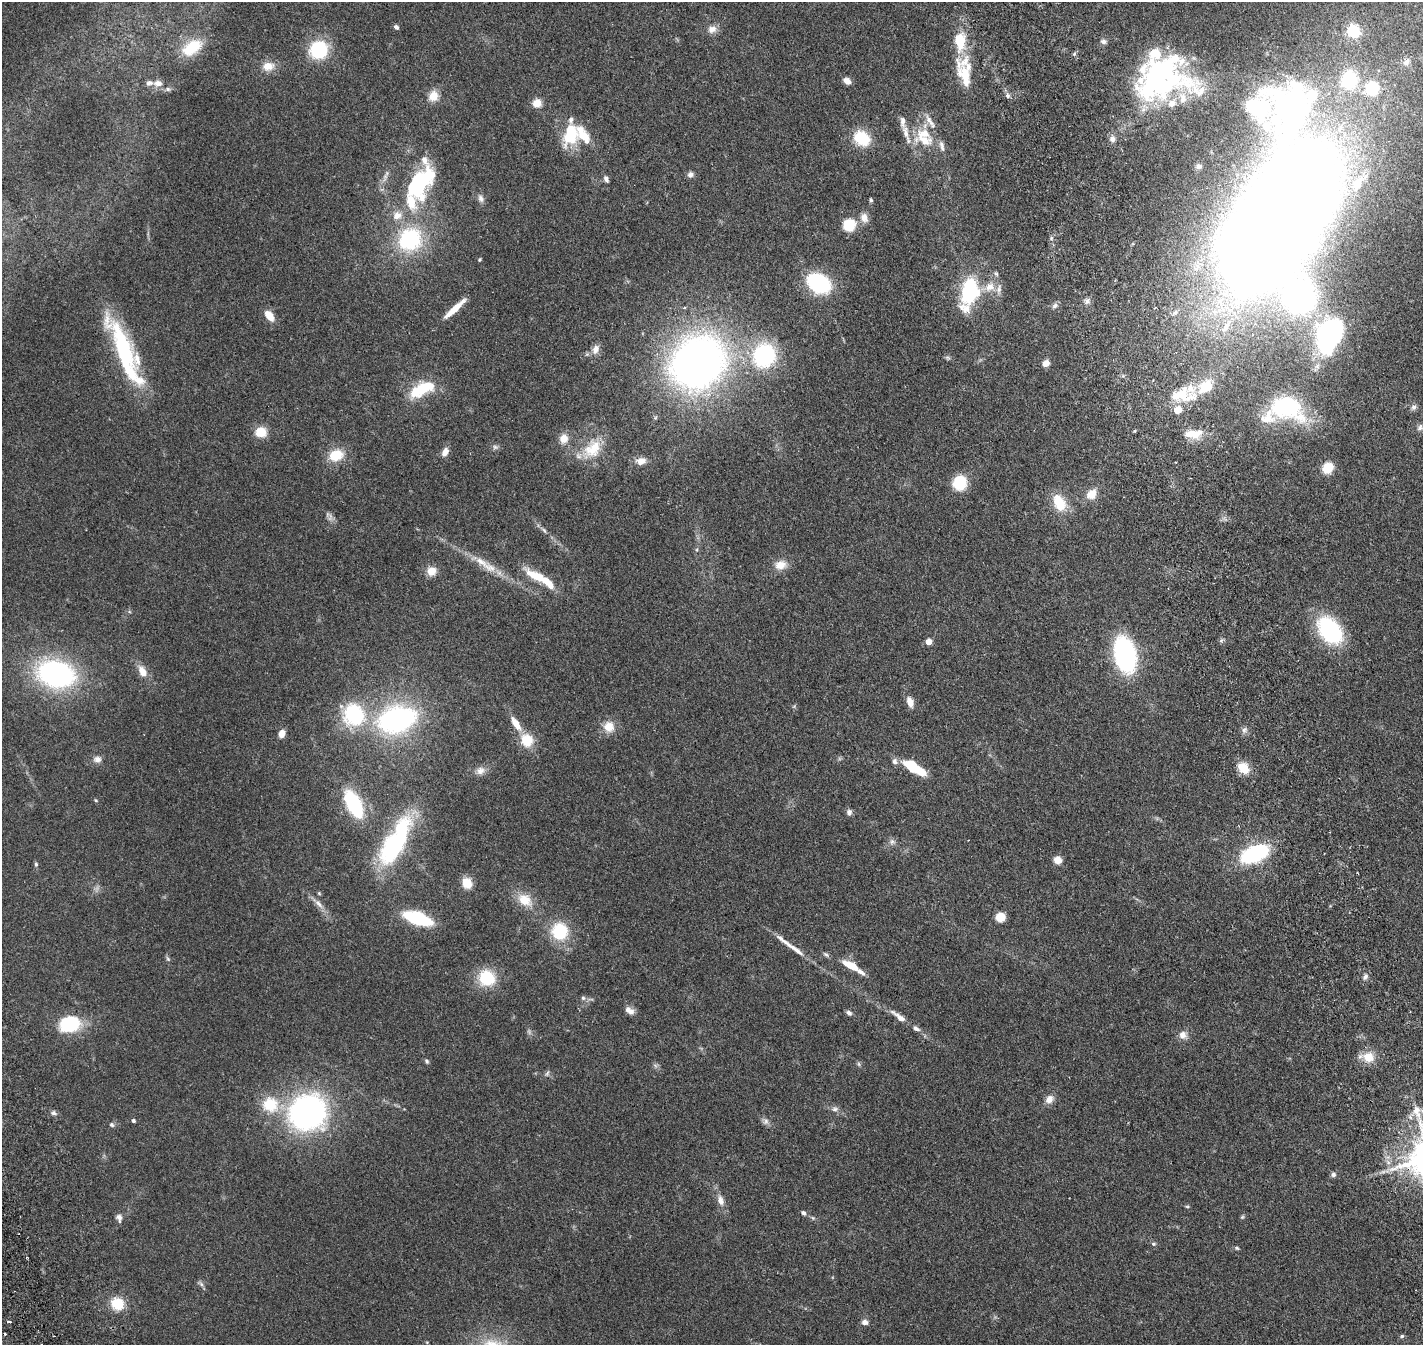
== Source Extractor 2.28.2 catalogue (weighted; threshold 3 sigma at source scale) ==
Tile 10 of 4 x 4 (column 2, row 3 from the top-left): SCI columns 1685-3105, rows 1814-3156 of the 6205 x 6198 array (HDU 1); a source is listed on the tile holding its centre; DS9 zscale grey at full resolution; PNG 1425 x 1347 px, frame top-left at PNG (2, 2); no overlay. Shown black and unused: <1% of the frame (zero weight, under 2 of 4 exposures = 12% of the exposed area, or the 3 px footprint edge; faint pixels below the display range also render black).
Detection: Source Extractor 2.28.2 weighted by HDU 2 'WHT'; one run over the whole footprint, this tile lists its part. Background 0.133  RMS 0.0063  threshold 0.0285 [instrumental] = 3 sigma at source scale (4.5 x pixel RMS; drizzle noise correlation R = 1.50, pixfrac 1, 0.05/0.05 arcsec/px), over >= 5 px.
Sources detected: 192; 2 too faint to see at this stretch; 8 inside a brighter object's white glare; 2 cosmic-ray / hot-pixel residue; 1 long thin detection or spike segment (spike, bleed or trail) — not listed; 36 inside a brighter listed object's ellipse — not listed separately; the other 143 listed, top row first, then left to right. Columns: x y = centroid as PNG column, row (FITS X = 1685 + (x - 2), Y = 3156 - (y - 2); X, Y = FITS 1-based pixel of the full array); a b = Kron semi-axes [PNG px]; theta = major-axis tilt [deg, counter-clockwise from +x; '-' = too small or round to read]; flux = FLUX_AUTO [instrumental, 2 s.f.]
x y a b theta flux
396 27 5 4 - 1.4
712 29 12 10 14 3.5
1353 31 6 6 - 81
960 41 25 14 -89 15
192 48 25 14 34 16
318 50 19 18 - 27
1074 54 6 4 45 0.8
1406 62 12 9 51 3.4
268 66 16 12 7 5.8
1158 75 86 42 -1 99
965 76 32 15 -75 13
1349 80 15 12 90 35
847 81 8 6 -31 2.9
158 83 13 8 -4 3.5
1372 88 12 11 - 26
433 96 12 11 - 6.1
1008 96 8 6 -88 1.3
537 103 9 9 - 5.1
1291 107 75 52 69 160
902 122 14 6 -87 2.4
924 133 27 17 12 13
571 135 28 18 71 20
862 138 15 12 -34 20
1112 139 9 7 -70 2
942 146 16 6 -77 2.4
1199 166 6 6 - 1.2
690 175 8 7 - 1.9
606 179 9 6 -64 1.5
420 184 47 25 56 54
481 198 11 7 -72 2.1
871 200 4 4 - 0.9
864 218 12 9 -71 3.7
1278 219 139 61 59 1600
849 225 11 10 - 15
1051 238 6 4 72 0.79
410 239 21 19 40 47
479 260 4 4 - 0.62
819 283 18 13 -30 53
989 287 16 13 40 6.9
970 291 19 13 79 50
1087 301 7 6 - 1.5
1055 306 9 6 35 1.6
455 309 30 6 42 8.1
269 316 12 8 -56 6.2
1329 335 44 29 72 83
123 348 77 19 -65 57
596 349 13 9 67 3.4
764 355 22 20 69 50
948 358 8 3 -19 0.83
698 362 46 39 42 310
1046 363 7 6 - 3
422 389 32 13 25 20
1179 395 40 16 -6 17
1286 407 35 22 -21 59
1414 407 7 7 - 1.4
1420 427 10 7 64 1.6
261 432 12 10 1 8.8
1193 434 23 10 3 8.1
564 438 12 10 81 4.9
495 447 8 6 -2 1.3
592 449 30 20 50 16
445 452 11 7 63 3.2
336 455 16 12 20 12
641 461 13 9 8 3.9
1328 468 10 9 - 11
960 483 12 11 - 19
1092 494 14 11 50 6.1
1059 502 20 13 -64 13
544 530 8 4 -54 1
780 565 15 12 12 5.8
490 568 23 10 -23 7.3
431 571 9 8 - 6.4
535 576 30 10 -30 12
1330 630 27 17 -53 53
928 642 5 4 - 6.1
1125 655 23 14 -78 110
142 672 14 8 -62 5.9
56 674 31 22 -12 100
910 702 12 7 -70 4.3
354 715 22 20 -65 40
397 719 31 20 14 110
516 724 15 7 -57 7.1
609 727 14 14 - 6.7
1244 730 8 6 56 1.7
282 734 7 6 - 4.7
527 740 16 14 -59 11
97 759 10 8 17 2.6
895 761 8 7 - 1.9
1243 768 13 10 -47 9.7
480 771 13 11 19 3.4
921 772 24 8 -28 12
96 800 5 4 - 0.55
354 804 22 11 -63 44
849 812 7 7 - 1.7
395 841 54 18 60 76
892 842 8 7 - 1.7
1254 854 21 11 22 59
1058 860 8 7 - 4.6
36 864 6 5 - 0.88
467 883 9 8 - 9.7
319 893 5 5 - 0.56
525 900 20 14 -36 9.8
319 904 16 7 -49 3.5
1000 917 7 7 - 10
417 918 19 8 -19 51
559 931 18 16 82 22
826 954 9 5 -43 1.1
168 959 8 4 -55 0.87
851 966 16 6 -28 11
1365 977 8 6 62 1.6
487 978 14 13 - 24
583 998 6 5 - 1.1
629 1010 12 7 -35 3.1
849 1013 7 5 -35 1.5
899 1017 22 6 -38 4.8
70 1024 18 13 9 36
1183 1035 10 9 - 3.4
1369 1057 13 12 - 8.4
427 1061 6 4 -44 0.85
859 1064 7 4 -71 0.76
547 1073 8 5 63 1.1
1049 1099 11 9 48 3.5
270 1104 19 18 - 18
835 1109 10 7 6 1.9
307 1112 31 29 31 150
54 1113 7 7 - 1.3
133 1121 5 4 - 0.87
766 1121 9 7 60 1.7
112 1125 6 5 - 1.1
1333 1174 7 6 - 1.2
720 1200 13 8 -75 3.6
1187 1206 6 4 -1 0.55
803 1213 6 5 - 1.1
1242 1217 6 4 44 0.68
119 1218 11 7 -77 2.1
1153 1244 6 5 - 0.81
1237 1248 6 4 -27 0.73
201 1284 11 4 -45 1.2
117 1304 12 10 -35 14
9 1321 4 3 - 1.5
865 1322 8 7 - 2.1
1402 1336 6 5 - 0.81
42 1344 3 2 - 0.6
Isophote crosses this tile's border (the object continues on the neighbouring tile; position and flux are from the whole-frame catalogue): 2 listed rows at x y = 1278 219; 42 1344